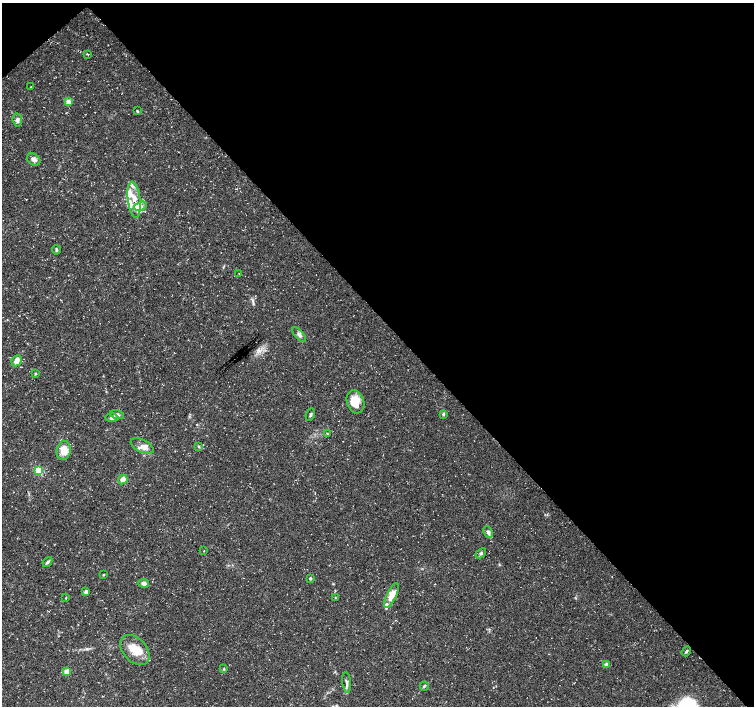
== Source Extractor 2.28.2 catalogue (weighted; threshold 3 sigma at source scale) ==
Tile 3 of 4 x 4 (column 3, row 1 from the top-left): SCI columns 3012-4514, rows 4433-5839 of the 6018 x 5987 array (HDU 1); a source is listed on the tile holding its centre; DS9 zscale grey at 2 x 2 block average (1 PNG px = mean of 2 x 2 image px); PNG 756 x 708 px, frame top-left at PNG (2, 3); each listed source drawn as its Kron ellipse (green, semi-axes under 4 px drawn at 4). Shown black and unused: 46% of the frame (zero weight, under 3 of 5 exposures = <1% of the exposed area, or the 3 px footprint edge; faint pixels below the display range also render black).
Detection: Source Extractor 2.28.2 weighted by HDU 2 'WHT'; one run over the whole footprint, this tile lists its part. Background 0.0226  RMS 0.0035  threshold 0.0157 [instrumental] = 3 sigma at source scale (4.5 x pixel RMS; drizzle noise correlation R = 1.50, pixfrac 1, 0.0396/0.0396 arcsec/px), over >= 5 px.
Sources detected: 51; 9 inside a brighter listed object's ellipse — not listed separately; the other 42 listed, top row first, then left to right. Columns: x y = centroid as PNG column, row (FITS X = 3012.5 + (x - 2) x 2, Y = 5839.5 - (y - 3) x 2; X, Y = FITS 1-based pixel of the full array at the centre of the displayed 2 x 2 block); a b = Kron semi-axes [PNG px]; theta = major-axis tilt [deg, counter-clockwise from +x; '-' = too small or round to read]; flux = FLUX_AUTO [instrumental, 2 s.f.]
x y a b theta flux
88 54 3 2 - 0.53
31 87 2 2 - 0.35
68 102 3 3 - 12
137 111 4 3 - 0.67
17 120 6 4 -85 2.3
34 159 7 5 -35 3.2
134 200 18 6 -83 11
141 206 6 4 21 2.9
56 250 4 3 - 1.2
239 273 2 2 - 0.35
299 335 9 4 -49 2.7
17 361 6 4 65 5.3
35 374 3 3 - 0.76
355 402 12 8 -73 13
443 414 4 3 - 1.2
117 415 7 4 -15 2.2
310 415 6 3 66 1.3
112 418 7 4 1 3
327 433 3 2 - 0.45
142 446 12 6 -26 5.1
199 446 4 3 - 0.93
64 451 9 7 81 10
39 470 3 3 - 46
123 480 5 4 - 4.9
488 532 6 4 -65 3.3
204 551 2 2 - 0.36
481 553 6 4 42 1.5
47 562 5 3 - 1.6
103 575 4 2 - 0.55
310 578 2 2 - 1.8
144 583 5 3 - 3
86 592 2 2 - 5.8
391 595 13 5 63 9.7
66 598 4 2 - 0.5
335 598 3 2 - 0.45
135 650 17 11 -47 14
686 651 5 3 - 1.2
606 665 4 3 - 2.7
224 669 3 3 - 0.75
67 672 3 3 - 20
347 682 10 4 -83 2.8
424 686 4 3 - 1.2
Diffuse or blended objects may show on this block-average render without a row.